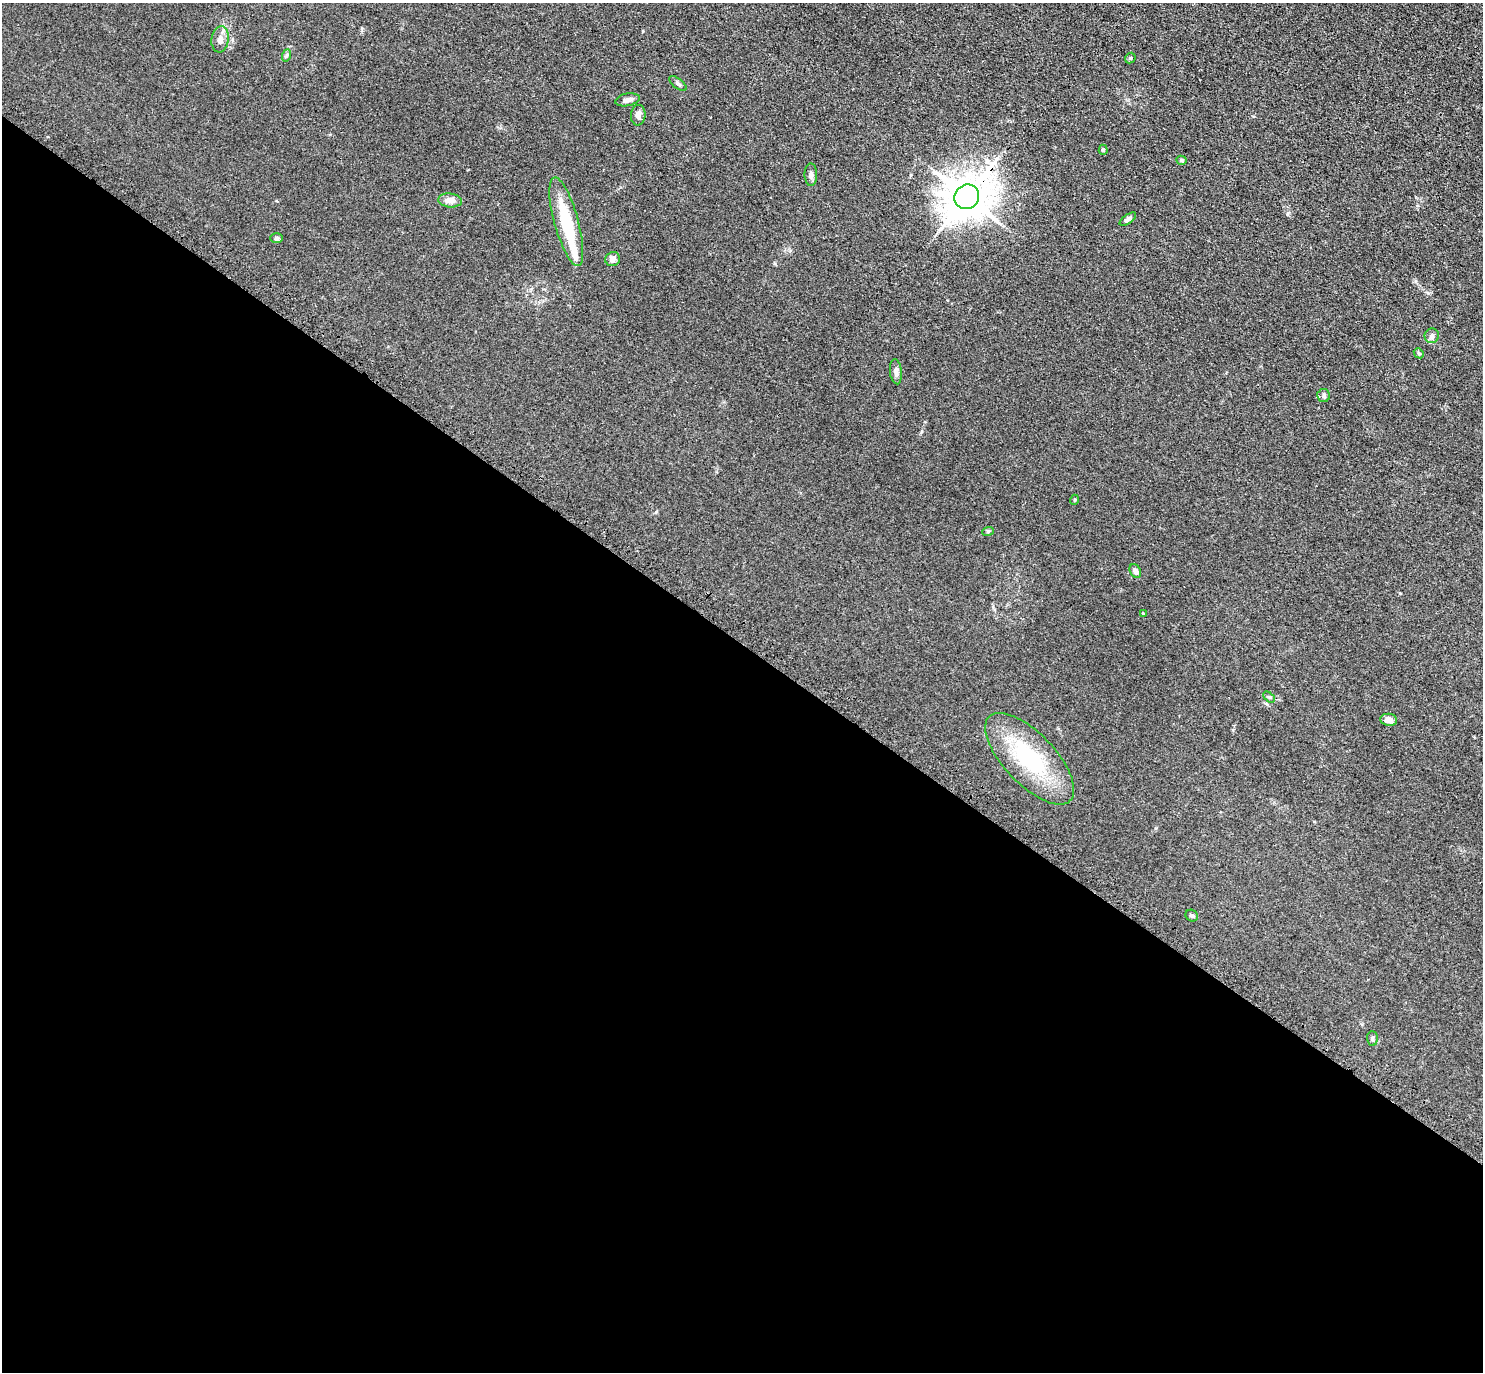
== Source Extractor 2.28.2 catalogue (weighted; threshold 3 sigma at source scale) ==
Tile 14 of 4 x 4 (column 2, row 4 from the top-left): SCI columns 1529-3009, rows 354-1723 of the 6001 x 6022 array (HDU 1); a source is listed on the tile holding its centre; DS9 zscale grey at full resolution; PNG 1485 x 1374 px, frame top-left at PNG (2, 3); each listed source drawn as its Kron ellipse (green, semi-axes under 4 px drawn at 4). Shown black and unused: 53% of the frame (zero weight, under 3 of 4 exposures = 4% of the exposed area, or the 3 px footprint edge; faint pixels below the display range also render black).
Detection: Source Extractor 2.28.2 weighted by HDU 2 'WHT'; one run over the whole footprint, this tile lists its part. Background 0.0394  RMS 0.0046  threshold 0.0208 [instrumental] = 3 sigma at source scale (4.5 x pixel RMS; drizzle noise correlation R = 1.50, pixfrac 1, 0.05/0.05 arcsec/px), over >= 5 px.
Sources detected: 30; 1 inside a brighter object's white glare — neither listed nor drawn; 1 inside a brighter listed object's ellipse — not listed separately; the other 28 listed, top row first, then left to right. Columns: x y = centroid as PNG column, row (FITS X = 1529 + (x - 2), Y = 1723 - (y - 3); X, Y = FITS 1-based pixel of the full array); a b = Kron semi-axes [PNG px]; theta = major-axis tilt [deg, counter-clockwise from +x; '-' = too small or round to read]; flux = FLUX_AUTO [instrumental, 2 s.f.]
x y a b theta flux
220 39 13 8 83 2.8
287 55 6 4 71 0.68
1130 58 6 4 47 0.6
678 84 10 5 -39 1
627 100 12 6 11 2.3
638 115 10 7 84 2.1
1103 150 5 4 - 0.67
1181 160 5 4 - 0.79
811 175 11 6 -90 1.5
967 197 13 12 - 1400
450 200 12 7 -6 3.7
1128 219 9 4 35 1.5
566 222 46 12 -74 21
277 238 6 5 - 0.86
613 259 7 7 - 2.2
1432 336 7 7 - 1.3
1419 353 5 4 - 0.61
896 372 12 6 -83 2
1324 395 6 6 - 1
1074 500 5 3 - 0.43
988 531 6 3 19 0.48
1135 571 7 5 -60 1.9
1143 614 4 4 - 0.38
1269 697 7 4 -43 0.64
1389 720 8 6 -9 2.9
1030 759 58 25 -46 37
1192 916 6 5 - 0.87
1372 1038 7 5 -89 0.89
Overlapping masked pixels (flux is a lower limit): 1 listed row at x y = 967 197